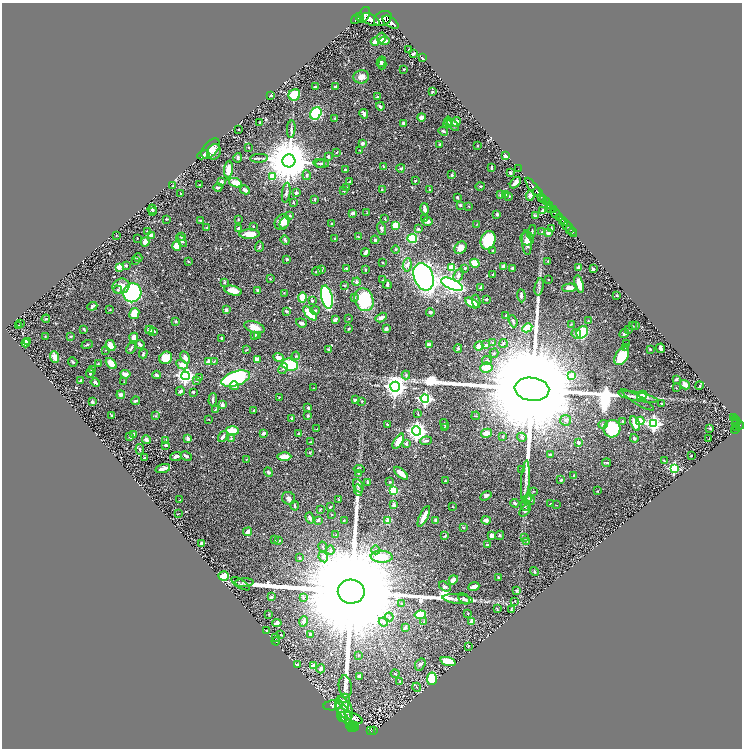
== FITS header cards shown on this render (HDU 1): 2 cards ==
NAXIS1  =                 1480
NAXIS2  =                 1492

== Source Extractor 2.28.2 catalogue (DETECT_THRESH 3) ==
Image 1480 x 1492 px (HDU 1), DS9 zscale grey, zoomed out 1/2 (1 PNG px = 2 x 2 image px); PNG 744 x 750 px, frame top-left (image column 1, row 1491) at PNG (2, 3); each listed source drawn as its Kron ellipse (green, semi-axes under 4 px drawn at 4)
Background 0.648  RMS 0.015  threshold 0.0438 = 3 sigma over >= 5 px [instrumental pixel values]
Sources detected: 600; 17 cannot appear on this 1/2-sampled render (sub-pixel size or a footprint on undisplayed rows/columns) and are neither listed nor drawn; of the other 583, the 500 brightest by FLUX_AUTO listed and drawn (83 fainter detections omitted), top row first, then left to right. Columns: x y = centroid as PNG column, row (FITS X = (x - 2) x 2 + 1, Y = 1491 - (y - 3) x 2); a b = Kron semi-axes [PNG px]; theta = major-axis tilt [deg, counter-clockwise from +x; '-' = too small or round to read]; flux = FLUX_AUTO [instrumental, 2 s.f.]
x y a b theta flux
364 15 9 5 60 2300
359 16 3 2 - 620
383 18 9 6 32 4600
356 19 5 2 - 110
371 20 10 5 -29 2400
391 22 9 4 -35 3300
381 38 5 3 - 23
384 41 5 3 - 17
375 42 4 3 - 16
409 50 2 2 - 2.2
413 54 3 2 - 5.2
422 58 3 2 - 3.1
381 62 5 4 - 5.2
382 64 5 3 - 3.9
404 69 2 2 - 1.7
361 77 8 6 13 18
315 87 3 2 - 3.5
335 87 3 2 - 3.6
432 92 3 3 - 4
270 95 3 2 - 2.7
294 95 6 5 - 77
377 97 3 3 - 3.8
380 106 4 2 - 6.2
316 113 6 5 - 320
364 114 5 3 - 7.3
421 117 4 4 - 9.6
335 118 3 2 - 1.7
448 121 4 3 - 7.1
260 122 2 1 - 1.6
456 122 5 4 - 18
403 123 3 3 - 7.6
447 124 4 3 - 6.7
453 125 7 4 -45 7
238 129 2 2 - 1.4
291 129 9 3 84 5.9
443 131 5 3 - 3.9
362 143 3 3 - 9.7
440 144 3 2 - 5.3
477 146 2 2 - 1.4
248 147 2 1 - 1.5
211 148 12 7 49 21
360 150 3 2 - 1.5
214 152 8 7 - 14
337 152 3 3 - 2.4
203 155 6 4 22 12
505 155 3 3 - 10
328 156 3 2 - 4.6
238 158 5 3 - 4.7
259 158 9 3 4 5.1
289 161 6 6 - 17000
319 163 6 3 -15 3.9
322 164 7 4 -1 4.5
383 166 3 2 - 1.8
401 168 4 2 - 3.8
491 168 3 2 - 3.5
229 169 9 4 86 39
345 169 4 3 - 4.1
518 169 2 1 - 19
510 173 3 3 - 5.4
307 175 5 4 - 4.5
452 175 2 2 - 13
272 177 4 3 - 52
415 181 3 2 - 2.2
221 182 2 2 - 11
350 182 3 2 - 3.4
236 183 7 4 -21 40
515 183 7 3 47 11
199 185 3 2 - 1.3
173 186 3 2 - 3.5
480 186 5 2 - 2.4
218 187 4 2 - 4.6
346 187 3 2 - 1.6
533 187 11 2 -53 960
382 189 3 2 - 2.8
245 190 5 3 - 10
430 190 3 3 - 3.6
344 191 3 2 - 2.1
538 192 5 2 - 930
286 193 10 4 83 6.9
296 193 3 3 - 5.9
181 194 2 2 - 3.1
500 195 4 4 - 3.9
505 195 4 3 - 12
509 196 4 3 - 2.1
530 196 5 4 - 6.6
541 197 4 2 - 240
457 198 3 3 - 2.7
315 199 3 2 - 3.5
543 199 2 1 - 110
293 202 3 2 - 2.2
546 202 3 2 - 370
460 205 3 3 - 4.6
549 205 4 3 - 360
469 206 3 2 - 2.2
551 208 3 2 - 340
152 209 5 4 - 5.7
425 209 6 2 -77 17
553 209 2 1 - 170
153 211 3 3 - 2.3
542 211 3 3 - 3.3
353 213 4 3 - 10
367 213 3 2 - 1.4
556 213 6 2 -47 1600
497 214 4 3 - 5.1
290 216 3 3 - 3.8
535 216 4 3 - 4
425 218 3 2 - 1.4
560 218 3 2 - 200
166 219 2 2 - 2.5
238 219 3 2 - 1.7
385 219 3 2 - 2
200 221 2 2 - 2.8
428 221 5 3 - 9.5
563 221 3 2 - 470
282 222 8 6 63 28
285 222 6 4 62 11
564 223 2 1 - 340
331 224 3 2 - 4.2
477 224 3 2 - 1.4
396 225 4 3 - 49
253 226 3 2 - 2.4
567 226 14 2 -48 210
207 228 4 2 - 1.8
238 228 4 3 - 5.5
382 229 6 3 -74 5.2
418 229 4 3 - 4.3
552 229 3 2 - 3.8
570 229 3 2 - 87
147 231 3 2 - 1.5
532 232 7 3 79 5.2
542 232 4 3 - 2.5
573 232 4 2 - 74
548 233 2 2 - 29
249 234 10 4 2 46
116 235 2 2 - 1.5
151 235 3 3 - 20
182 237 4 3 - 4
358 237 3 2 - 1.7
137 238 2 1 - 2
412 238 5 4 - 100
335 239 2 2 - 2.5
527 239 7 6 - 13
182 240 7 4 -57 7.5
285 240 5 3 - 5.3
375 240 4 3 - 4.9
488 240 9 7 69 120
145 242 4 4 - 15
527 243 12 4 -85 19
177 246 5 4 - 43
259 246 5 3 - 3.6
460 248 7 5 50 20
395 249 4 3 - 2.4
493 251 3 3 - 4.1
365 252 4 3 - 12
138 258 4 3 - 3.4
287 259 3 2 - 4.8
136 261 2 2 - 1.3
188 261 3 2 - 1.8
548 261 2 2 - 2.2
382 263 2 2 - 1.7
475 263 5 3 - 46
126 265 3 3 - 3.4
407 265 7 4 83 9.8
503 266 4 3 - 9.6
119 267 3 2 - 65
346 268 3 3 - 3.4
451 268 3 3 - 120
465 268 3 3 - 2.7
513 268 3 3 - 7
579 268 4 3 - 12
593 269 3 2 - 6.4
321 270 3 3 - 2.2
365 270 3 2 - 2.7
317 271 5 3 - 2.7
493 274 2 2 - 3.1
458 275 7 4 67 8.5
424 277 14 9 -70 950
270 279 3 3 - 2.5
548 279 2 1 - 1.4
383 280 3 2 - 1.3
224 282 3 3 - 3.7
356 282 4 4 - 8.4
452 284 12 5 -23 880
579 284 9 4 -74 32
344 285 3 3 - 1.7
387 285 4 2 - 7.7
121 286 8 7 - 23
539 287 9 3 77 6.7
481 288 3 2 - 7.6
569 288 7 4 3 18
118 290 4 4 - 4.3
258 290 3 3 - 8.8
233 291 9 4 -13 33
132 293 9 9 - 600
284 293 2 2 - 2
617 295 2 2 - 4.7
521 296 6 3 -86 8.2
302 297 5 3 - 47
327 297 12 5 -77 490
354 298 3 3 - 2.8
486 299 3 2 - 3.6
364 300 12 9 -70 160
312 301 4 3 - 4.3
476 301 6 3 -81 6.8
472 303 7 3 -31 47
92 306 5 3 - 5.6
110 310 3 2 - 2.1
226 310 3 3 - 8.4
315 310 5 3 - 4
286 311 4 3 - 4.7
430 312 4 4 - 4.2
310 313 9 3 -46 68
134 314 5 5 - 48
506 315 3 2 - 2.6
381 317 6 3 31 13
46 319 4 3 - 2.9
348 319 3 2 - 1.3
335 320 4 2 - 7.7
176 321 2 2 - 11
513 321 6 3 -69 5.2
588 321 3 3 - 2.2
301 323 5 3 - 7.3
20 324 2 2 - 2.7
571 324 3 2 - 1.9
18 325 3 2 - 1.7
633 326 2 1 - 1.5
636 326 3 2 - 4
254 327 10 5 -17 30
527 328 5 4 - 51
84 329 4 2 - 2.6
349 329 2 2 - 4.1
386 329 3 3 - 7.3
150 330 4 4 - 7.1
629 330 2 2 - 1.3
153 331 4 3 - 5.7
582 332 6 5 - 120
576 334 5 4 - 8
624 334 5 3 - 7
255 335 4 3 - 6.3
258 335 4 3 - 2.4
45 336 3 2 - 1.5
71 336 3 3 - 4.1
134 337 5 4 - 15
222 338 3 3 - 3
28 341 3 2 - 9.4
26 343 4 4 - 20
492 343 4 4 - 4.2
503 343 4 3 - 4.4
627 344 2 1 - 1.3
87 345 6 3 20 3.3
140 345 5 2 - 8.4
429 345 4 3 - 9
486 345 3 3 - 11
110 346 6 4 -62 28
479 346 4 3 - 37
131 348 6 3 61 5.4
458 348 4 3 - 4.3
626 348 3 2 - 2.2
661 348 5 3 - 9
650 349 2 2 - 2.7
106 350 3 3 - 2
246 350 4 2 - 1.9
329 350 3 2 - 8.7
494 353 4 3 - 3.5
143 354 5 3 - 3
296 356 4 4 - 3.6
622 356 10 6 58 64
55 357 6 4 -69 26
185 357 6 3 -62 16
278 357 5 3 - 18
166 358 7 6 - 50
257 359 4 3 - 24
487 360 5 4 - 4.2
214 361 3 3 - 1.9
73 362 5 3 - 3.2
209 362 2 2 - 56
111 363 6 4 -48 39
98 364 3 2 - 1.6
182 365 6 4 -28 20
290 365 8 6 -13 130
486 368 6 5 - 43
283 369 6 4 62 6.2
92 370 3 3 - 3.5
90 373 5 3 - 4.4
125 374 5 3 - 21
156 375 4 3 - 6.6
406 375 4 4 - 4.1
185 376 4 4 - 880
572 376 3 2 - 42
200 377 3 2 - 1.7
236 379 15 7 18 330
676 379 3 2 - 3.7
196 380 3 2 - 1.8
80 381 3 2 - 6
95 382 5 3 - 8.5
124 382 2 2 - 1.5
685 385 5 3 - 31
234 386 4 3 - 11
699 386 4 2 - 2.5
395 387 5 5 - 2000
314 388 2 2 - 1.5
676 388 2 1 - 1.4
532 389 17 11 -7 180000
180 391 4 3 - 7.4
193 392 3 2 - 5.7
121 395 4 3 - 13
642 395 5 4 - 12
279 397 3 3 - 2
638 397 20 4 -11 18
425 398 4 4 - 620
213 400 7 2 89 6.3
355 400 2 2 - 23
637 400 19 4 -32 7.5
135 401 4 3 - 4.8
362 401 3 3 - 1.8
92 402 3 3 - 3.9
662 403 2 2 - 2.3
222 405 3 3 - 13
308 408 2 2 - 6.1
216 409 3 2 - 1.5
254 410 3 3 - 2.6
418 413 4 2 - 1.8
112 415 2 2 - 1.8
155 416 4 3 - 3
308 416 3 3 - 2.9
476 416 4 2 - 2.1
734 418 2 1 - 49
209 419 3 2 - 1.7
292 419 4 2 - 6.7
566 420 5 5 - 8.3
735 420 2 1 - 82
623 421 3 2 - 3.4
640 421 4 3 - 59
737 421 2 2 - 91
635 423 8 4 -69 36
736 423 2 1 - 37
387 424 2 2 - 5.3
444 424 5 2 - 6.2
603 424 5 3 - 3
653 424 4 4 - 530
739 425 5 2 - 400
736 427 2 2 - 77
444 428 3 2 - 2.2
710 428 3 3 - 2.5
317 429 3 2 - 1.3
612 429 9 8 - 200
735 429 4 2 - 65
233 431 6 3 -3 66
417 431 4 4 - 1400
263 433 4 2 - 7.2
486 433 5 4 - 24
299 434 4 3 - 3.7
134 435 3 3 - 5.9
130 437 4 2 - 3.1
223 437 6 3 54 9.3
503 437 3 2 - 2.5
522 437 5 3 - 4.7
231 438 4 3 - 2.7
634 438 4 3 - 3.9
188 439 2 2 - 34
709 439 2 2 - 1.7
146 440 4 4 - 9.5
166 440 4 3 - 2.7
398 441 8 4 58 37
426 441 6 3 5 4.8
311 442 3 2 - 2.4
578 442 3 3 - 8
406 443 3 3 - 7.5
166 445 4 3 - 4.6
140 449 5 4 - 4.7
310 453 4 2 - 2.1
551 455 4 2 - 9.1
176 456 6 3 21 9.8
186 456 6 2 -28 7.3
691 456 2 2 - 2.7
284 457 7 3 -1 35
144 458 2 2 - 6.1
246 459 2 2 - 1.5
664 461 4 2 - 2.3
607 463 4 2 - 3
674 468 3 3 - 330
163 469 7 2 17 23
359 469 5 4 - 3.8
521 469 2 2 - 1.5
268 472 5 3 - 5.7
359 473 4 3 - 2.4
401 473 8 3 -41 37
574 476 3 2 - 3.5
561 480 3 2 - 3.6
445 481 2 2 - 1.9
390 482 3 2 - 2.3
525 482 21 4 86 19
368 483 4 3 - 5.3
358 486 7 4 -66 5.7
358 490 6 3 -82 4.5
393 490 3 3 - 150
533 491 4 2 - 1.6
597 491 3 2 - 1.7
486 496 6 4 32 8.4
289 498 7 6 - 8.1
339 499 4 3 - 1.9
527 499 5 4 - 5.8
180 500 3 2 - 1.5
530 500 6 4 -38 9.7
515 503 4 3 - 5.1
550 504 3 2 - 3.5
394 505 3 3 - 9.3
525 505 6 3 90 5.5
556 505 2 2 - 1.3
295 506 5 2 - 4.8
330 507 3 2 - 2.6
452 507 3 2 - 2.7
320 510 4 2 - 1.8
525 510 7 4 49 6.5
178 514 3 1 - 1.5
332 514 2 2 - 1.3
424 516 11 3 64 29
310 518 5 3 - 7.9
318 520 3 3 - 8.5
435 520 3 2 - 4.6
486 520 4 4 - 11
344 521 3 2 - 1.8
388 521 4 3 - 28
463 527 3 3 - 5
247 532 5 3 - 12
336 535 2 1 - 1.4
491 535 4 3 - 12
499 535 5 4 - 4.2
444 536 3 2 - 2.5
524 537 3 3 - 2.1
275 539 2 2 - 1.7
279 541 4 3 - 3.2
527 541 3 2 - 2
201 543 3 2 - 6.5
488 545 4 2 - 4.1
323 547 5 3 - 2.9
330 550 4 4 - 4.6
376 550 4 3 - 4.4
323 557 6 4 -63 8.8
382 557 11 6 -4 68
300 558 4 3 - 2.7
534 571 5 3 - 3.7
224 576 5 4 - 26
499 577 3 2 - 3.1
453 580 5 4 - 15
244 583 9 3 3 6
241 584 10 3 -31 5.3
445 586 6 3 -32 4.5
474 587 5 3 - 22
517 591 4 3 - 4
351 592 13 12 - 230000
271 597 2 2 - 20
303 598 3 2 - 1.7
458 599 15 4 -6 15
464 599 6 4 -43 7.2
514 601 3 2 - 1.3
402 604 4 3 - 3.2
497 609 3 2 - 2.5
511 609 2 2 - 1.7
269 614 3 2 - 1.9
468 614 2 2 - 1.6
420 615 5 4 - 93
389 617 4 3 - 3.7
304 621 5 4 - 7.3
383 622 5 4 - 8.9
424 622 3 2 - 1.7
472 622 4 3 - 25
277 623 5 3 - 6.8
405 628 4 2 - 8.3
267 631 2 2 - 2.5
311 634 4 3 - 6.9
281 635 3 2 - 2.6
276 637 3 2 - 1.5
276 641 4 2 - 1.4
468 646 2 2 - 2.4
359 655 3 2 - 1.5
448 662 8 4 -17 58
420 664 6 5 - 8.4
297 665 2 2 - 11
313 666 4 3 - 18
321 669 4 4 - 9.7
395 674 4 3 - 3.5
359 676 3 3 - 4.4
432 679 6 5 - 66
400 681 4 4 - 3.4
345 686 11 6 -83 14
417 687 4 2 - 1.8
344 698 5 4 - 5.7
343 703 8 4 -58 7.2
333 705 10 5 7 8.4
344 708 13 7 -60 23
344 713 13 5 -60 6.5
342 717 6 3 -37 2.5
354 718 10 3 -27 19
351 726 4 1 - 35
356 727 2 1 - 19
351 728 3 1 - 77
353 728 3 2 - 100
370 731 4 2 - 120
373 731 2 2 - 94
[83 fainter detections neither listed nor drawn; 17 sub-pixel or undisplayed-footprint detections neither listed nor drawn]